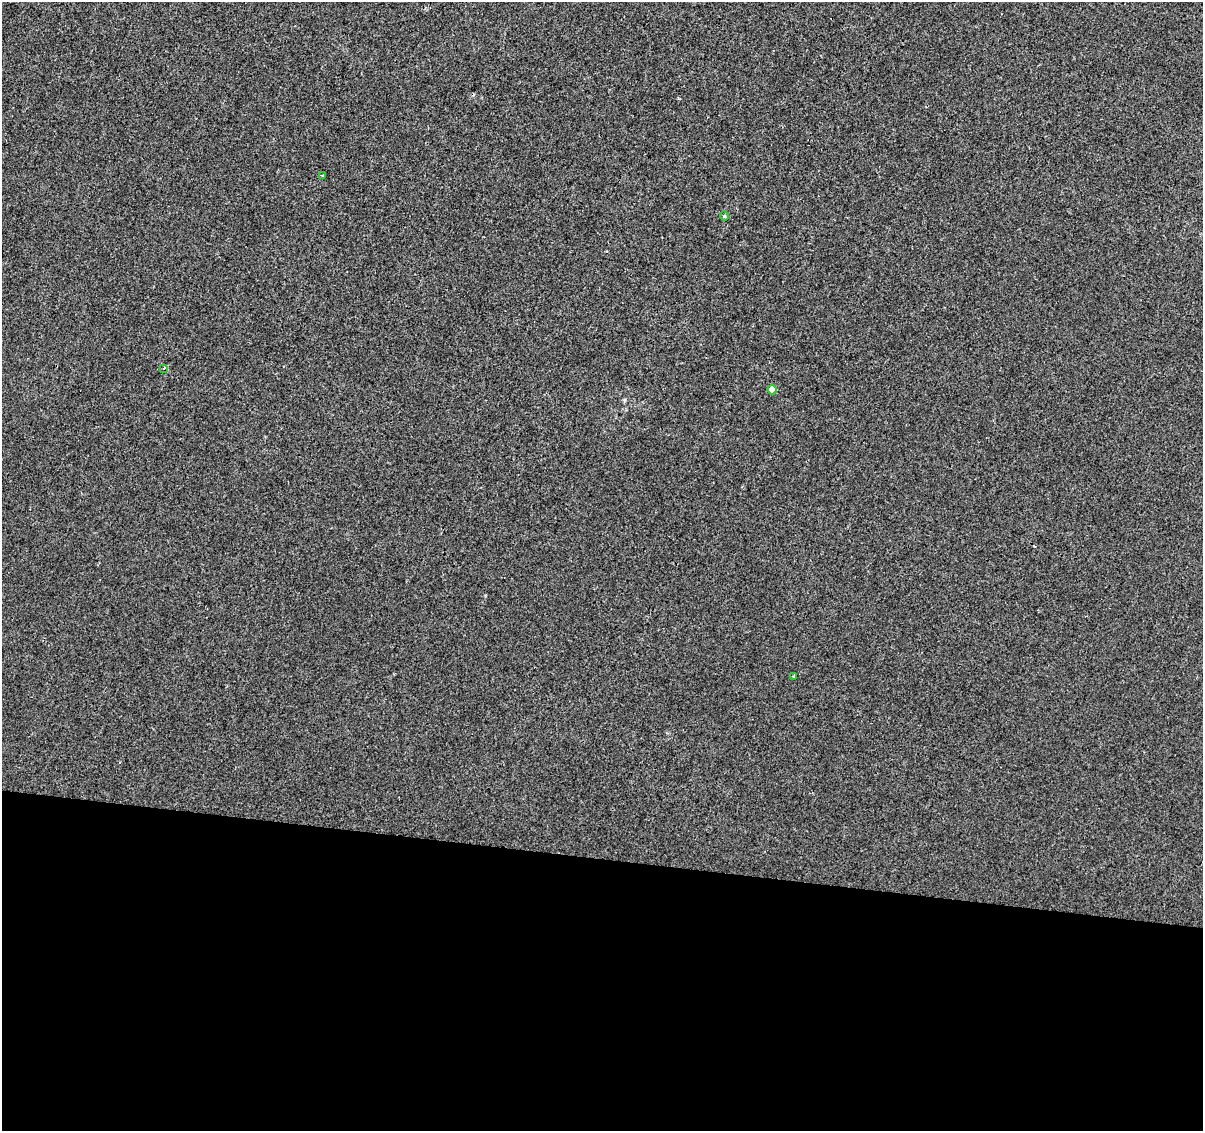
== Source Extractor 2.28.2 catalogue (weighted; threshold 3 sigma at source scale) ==
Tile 14 of 4 x 4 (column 2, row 4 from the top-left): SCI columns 1203-2403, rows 226-1354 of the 4812 x 5026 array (HDU 1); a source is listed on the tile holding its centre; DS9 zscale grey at full resolution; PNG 1205 x 1133 px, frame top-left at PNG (2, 2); each listed source drawn as its Kron ellipse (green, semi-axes under 4 px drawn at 4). Shown black and unused: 24% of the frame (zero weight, under 2 of 3 exposures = <1% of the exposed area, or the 3 px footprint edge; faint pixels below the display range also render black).
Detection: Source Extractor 2.28.2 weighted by HDU 2 'WHT'; one run over the whole footprint, this tile lists its part. Background 4.25e-04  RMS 0.0042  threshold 0.019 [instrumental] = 3 sigma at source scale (4.5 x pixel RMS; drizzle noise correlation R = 1.50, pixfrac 1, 0.0396/0.0396 arcsec/px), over >= 5 px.
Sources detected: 7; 2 cosmic-ray / hot-pixel residue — neither listed nor drawn; the other 5 listed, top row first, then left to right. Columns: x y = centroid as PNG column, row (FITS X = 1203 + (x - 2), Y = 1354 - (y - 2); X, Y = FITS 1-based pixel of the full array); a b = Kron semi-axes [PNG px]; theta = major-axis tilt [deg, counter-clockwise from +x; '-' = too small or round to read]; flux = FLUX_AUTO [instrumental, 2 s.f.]
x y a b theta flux
322 176 3 3 - 1.6
724 216 5 4 - 0.48
164 368 3 3 - 0.64
772 390 5 4 - 4.5
794 676 3 3 - 0.54